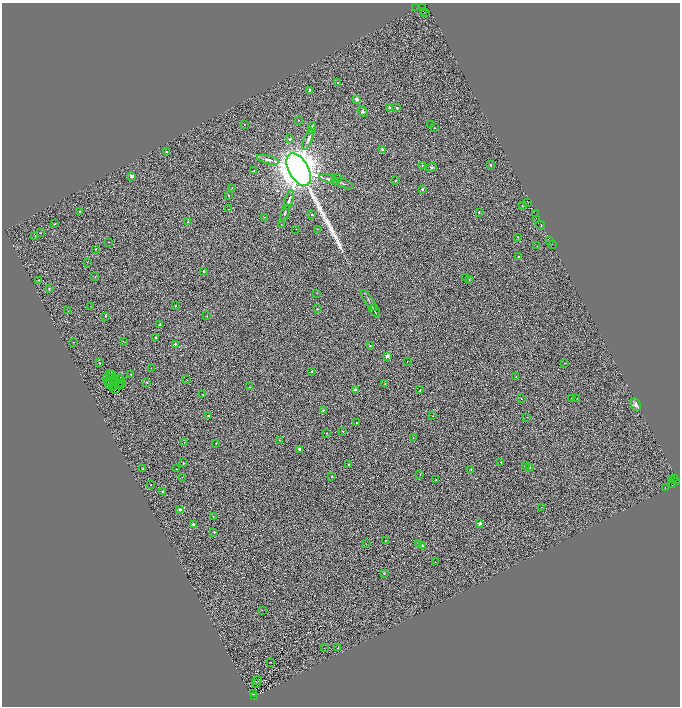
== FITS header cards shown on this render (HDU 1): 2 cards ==
NAXIS1  =                 1356
NAXIS2  =                 1408

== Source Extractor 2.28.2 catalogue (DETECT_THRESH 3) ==
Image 1356 x 1408 px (HDU 1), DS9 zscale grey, zoomed out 1/2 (1 PNG px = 2 x 2 image px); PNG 682 x 708 px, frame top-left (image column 1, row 1407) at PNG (2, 3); each listed source drawn as its Kron ellipse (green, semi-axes under 4 px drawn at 4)
Background 0.177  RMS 0.95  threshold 2.86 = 3 sigma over >= 5 px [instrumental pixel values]
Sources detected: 214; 48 cannot appear on this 1/2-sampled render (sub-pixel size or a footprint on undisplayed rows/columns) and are neither listed nor drawn; the other 166 listed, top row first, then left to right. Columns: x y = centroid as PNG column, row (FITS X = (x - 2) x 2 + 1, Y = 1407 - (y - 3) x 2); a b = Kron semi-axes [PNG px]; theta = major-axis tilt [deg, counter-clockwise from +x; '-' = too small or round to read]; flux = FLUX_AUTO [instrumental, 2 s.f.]
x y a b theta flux
416 8 2 2 - 7700
423 8 2 1 - 490
423 11 2 1 - 520
425 12 2 1 - 44
338 83 2 2 - 470
310 90 2 2 - 630
357 99 2 2 - 2000
390 108 2 2 - 240
397 108 2 2 - 450
363 111 6 4 -51 490
299 120 2 1 - 91
244 124 2 2 - 150
431 124 2 1 - 59
312 128 6 3 88 220
434 128 2 2 - 160
290 139 2 2 - 310
308 139 11 3 67 640
382 150 2 2 - 1600
166 152 2 2 - 490
268 160 11 3 -14 760
422 165 2 2 - 250
490 165 2 2 - 570
431 167 5 4 - 310
299 170 18 10 -61 770000
253 171 2 2 - 180
132 176 2 2 - 2100
338 177 3 3 - 160
329 179 10 3 -17 660
395 181 2 2 - 180
342 183 11 3 -17 370
232 188 2 2 - 65
422 189 2 2 - 490
229 196 2 2 - 340
289 200 10 3 74 580
528 202 2 1 - 47
523 206 2 2 - 220
228 209 2 1 - 270
80 211 3 2 - 130
479 212 2 2 - 190
285 213 8 2 70 240
536 214 3 1 - 89
312 215 2 2 - 230
264 217 2 2 - 130
536 219 2 1 - 220
188 222 2 2 - 220
55 224 3 2 - 150
281 225 4 2 - 83
540 225 5 2 - 330
296 229 2 1 - 200
317 229 2 1 - 240
41 233 2 1 - 100
35 236 2 1 - 54
518 237 2 2 - 110
550 240 2 1 - 160
108 242 2 2 - 800
552 244 3 1 - 1000
537 246 2 1 - 51
96 249 2 2 - 170
519 256 2 2 - 170
87 262 2 1 - 43
203 271 2 2 - 430
95 277 2 2 - 83
465 278 2 2 - 290
38 280 2 2 - 190
469 280 3 3 - 140
49 289 2 2 - 260
317 293 2 2 - 67
369 300 12 2 -54 330
90 306 2 1 - 190
176 306 2 2 - 120
317 309 3 2 - 110
68 311 2 1 - 140
375 311 7 2 -51 180
105 316 3 2 - 250
207 316 2 1 - 98
159 324 2 2 - 270
156 338 2 2 - 510
123 341 2 1 - 70
73 342 2 1 - 52
175 344 2 2 - 210
370 346 2 2 - 210
387 356 2 2 - 1800
407 361 2 1 - 300
99 363 2 2 - 180
564 363 2 2 - 85
151 368 2 1 - 76
312 371 2 2 - 230
110 373 2 1 - 49
131 374 2 2 - 190
112 375 2 1 - 11
516 377 2 1 - 64
106 378 2 1 - 56
110 378 2 1 - 78
119 378 2 1 - 46
109 380 2 1 - 25
121 380 2 1 - 20
187 380 2 2 - 82
108 382 4 1 - 160
147 382 2 2 - 230
118 383 2 1 - 37
122 383 2 1 - 75
109 384 2 1 - 61
120 384 3 2 - 9.5
385 384 2 2 - 65
114 385 3 1 - 41
249 387 2 2 - 78
113 388 3 1 - 54
115 390 2 1 - 90
355 390 2 2 - 1800
420 390 2 2 - 110
203 395 2 2 - 200
572 398 2 2 - 130
577 398 2 1 - 70
521 399 2 1 - 250
636 405 6 5 - 860
323 410 2 2 - 240
208 415 2 2 - 600
433 416 2 1 - 130
527 417 2 1 - 50
357 423 2 2 - 1300
343 431 3 2 - 110
327 433 2 1 - 130
413 438 2 2 - 140
279 440 2 2 - 56
184 442 2 2 - 59
216 443 2 1 - 120
299 449 2 2 - 740
501 462 2 2 - 160
183 463 2 2 - 220
349 464 2 2 - 240
525 465 2 2 - 220
530 467 2 2 - 230
143 469 2 2 - 220
176 469 2 1 - 110
471 469 2 2 - 160
420 475 2 1 - 63
182 477 2 1 - 49
332 477 2 2 - 240
675 479 2 1 - 720
436 480 2 1 - 97
672 480 3 1 - 110
677 481 4 2 - 680
151 485 2 1 - 82
672 485 2 1 - 540
665 488 2 1 - 230
163 492 2 2 - 510
541 507 3 2 - 72
180 510 2 2 - 590
213 516 2 1 - 470
480 523 2 2 - 1600
193 524 2 2 - 880
214 532 2 2 - 210
385 540 2 2 - 200
419 543 2 2 - 790
366 544 2 1 - 100
422 545 2 2 - 580
435 562 2 1 - 47
384 573 2 2 - 220
262 610 2 1 - 260
324 648 2 1 - 40
338 648 2 2 - 240
270 662 2 1 - 70
257 680 4 1 - 120
256 683 2 1 - 41
253 694 3 1 - 100
254 696 2 1 - 3200
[48 sub-pixel or undisplayed-footprint detections neither listed nor drawn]